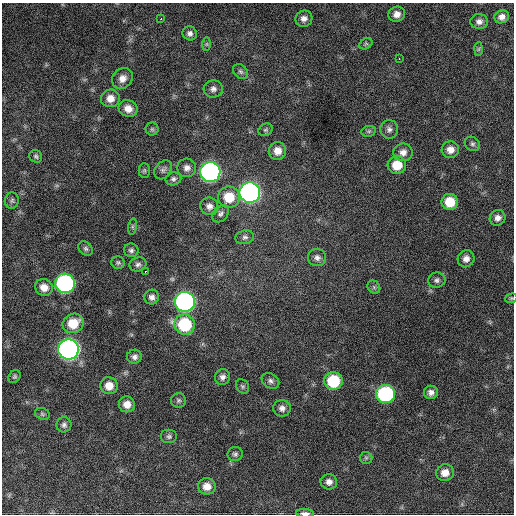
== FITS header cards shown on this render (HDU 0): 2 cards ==
NAXIS1  =                  512 / Axis length
NAXIS2  =                  512 / Axis length

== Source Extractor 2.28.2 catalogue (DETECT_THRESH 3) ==
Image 512 x 512 px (HDU 0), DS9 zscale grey, 1 PNG px = 1 image px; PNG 516 x 516 px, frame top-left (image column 1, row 512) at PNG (2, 3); each listed source drawn as its Kron ellipse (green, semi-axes under 4 px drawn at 4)
Background 948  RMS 25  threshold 76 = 3 sigma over >= 5 px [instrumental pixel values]
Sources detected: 77; all 77 listed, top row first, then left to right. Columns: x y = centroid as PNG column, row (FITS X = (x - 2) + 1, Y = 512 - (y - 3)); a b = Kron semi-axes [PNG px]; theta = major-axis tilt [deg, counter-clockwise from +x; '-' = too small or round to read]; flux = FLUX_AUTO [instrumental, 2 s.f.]
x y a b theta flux
397 14 8 7 - 10000
502 17 7 6 - 8200
161 19 2 2 - 9600
304 19 9 8 - 9000
479 21 9 7 -1 7700
190 33 7 7 - 6300
207 44 7 4 90 2800
366 44 7 5 29 3400
479 49 7 4 88 2800
399 59 3 2 - 5000
241 71 8 6 -44 4600
122 78 11 9 47 14000
213 89 9 8 - 7900
110 98 9 8 - 16000
128 109 9 8 - 15000
152 129 6 6 - 3500
389 129 9 9 - 7100
265 130 7 6 - 3200
369 131 7 5 12 3100
472 144 8 6 -34 4200
450 150 9 8 - 13000
277 151 9 8 - 16000
403 152 9 8 - 11000
36 156 7 6 - 3700
397 165 9 9 - 33000
187 168 9 9 - 9400
144 170 7 5 -90 3000
163 170 10 8 52 5900
210 172 10 10 - 750000
173 179 8 6 10 4700
250 193 10 10 - 780000
229 197 11 10 - 41000
12 200 8 7 - 4100
450 202 8 8 - 36000
209 206 9 8 - 8800
220 214 10 7 46 5500
498 218 8 7 - 8500
133 227 8 4 82 3000
245 237 9 7 8 5400
86 249 8 6 -45 4300
131 250 7 7 - 4900
317 258 9 8 - 7700
466 259 8 8 - 9800
118 263 7 6 - 3400
138 264 9 7 16 5700
145 271 3 3 - 4200
437 280 9 7 10 5400
65 283 10 9 - 400000
44 287 9 8 - 15000
374 287 7 6 - 3500
152 297 7 7 - 7200
511 298 6 4 20 2400
185 302 10 10 - 620000
73 323 11 9 27 38000
185 325 10 10 - 110000
68 349 10 10 - 920000
134 357 7 7 - 6900
15 377 7 5 53 2900
222 377 8 7 - 7000
270 381 9 7 -34 6100
333 381 9 8 - 81000
109 386 8 8 - 19000
242 386 7 6 - 3400
431 392 7 6 - 7300
385 394 9 9 - 230000
178 400 7 7 - 4100
127 404 8 8 - 16000
282 408 9 8 - 8100
42 414 7 5 -23 3300
64 425 7 7 - 5400
169 436 8 7 - 5300
235 454 7 7 - 4400
366 458 6 6 - 3600
445 473 9 8 - 16000
329 482 8 7 - 8800
207 486 9 8 - 16000
305 513 9 3 -1 6200
At the frame edge (FLAGS 8, measured only in part): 2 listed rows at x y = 511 298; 305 513